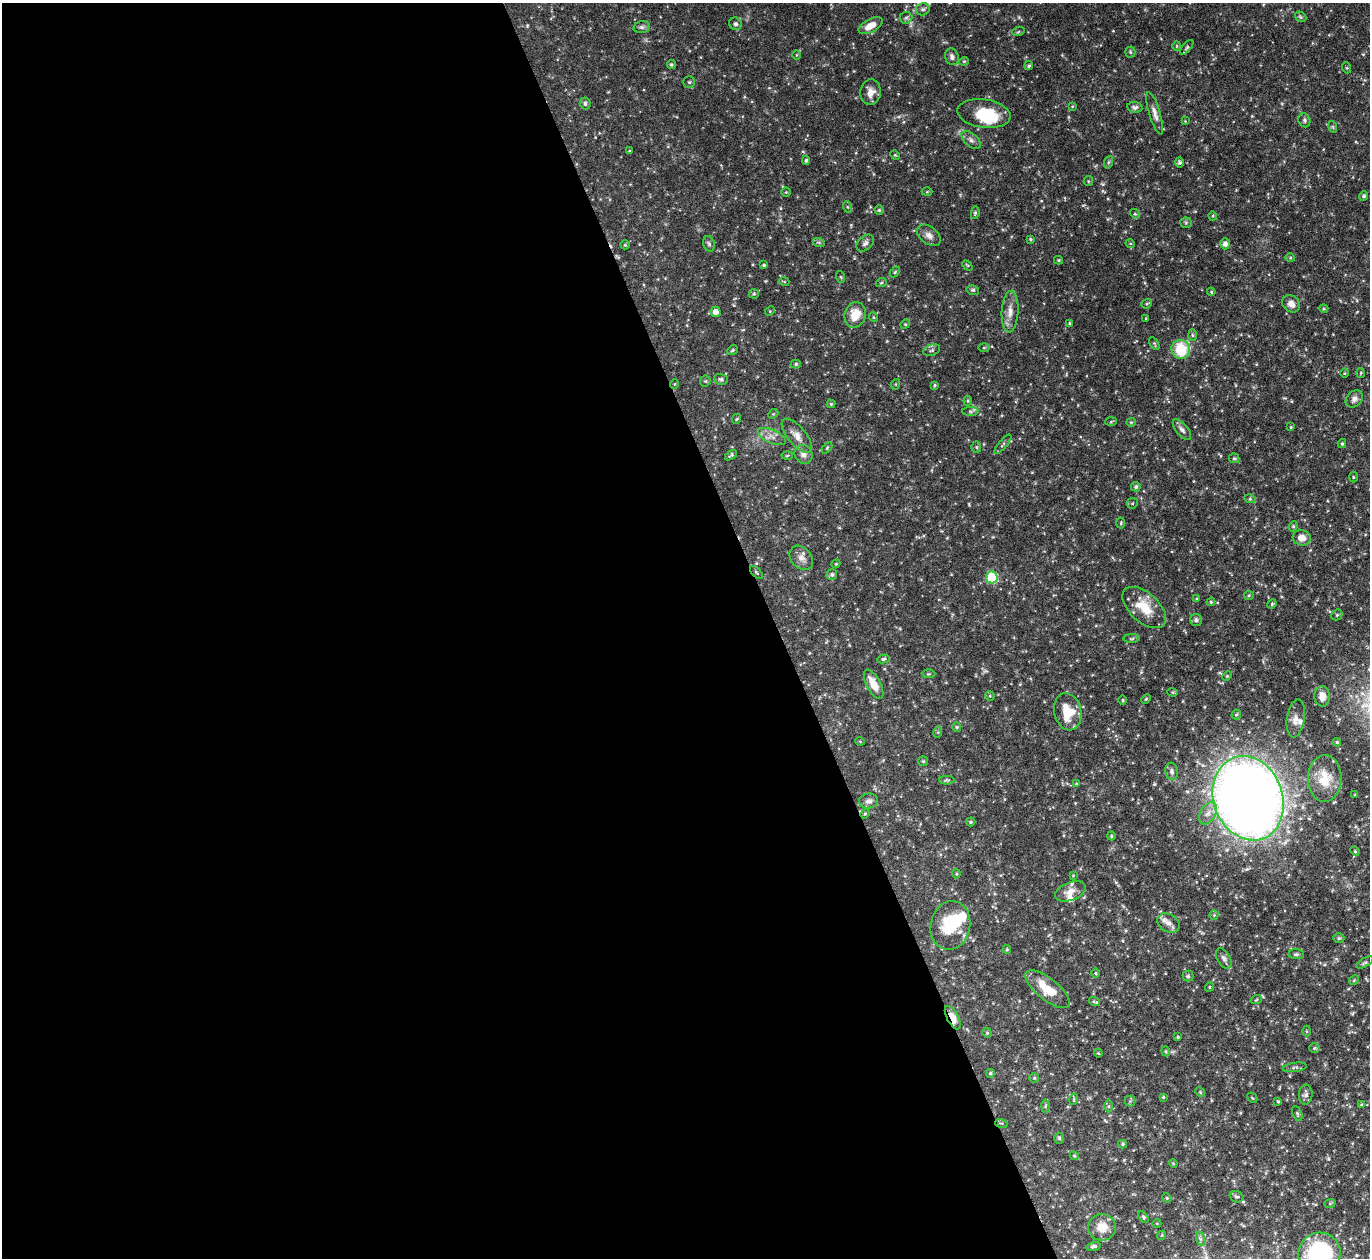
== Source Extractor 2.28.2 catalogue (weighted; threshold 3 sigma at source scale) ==
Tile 9 of 4 x 4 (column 1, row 3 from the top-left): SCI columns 55-1422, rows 1561-2816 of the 5533 x 5491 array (HDU 1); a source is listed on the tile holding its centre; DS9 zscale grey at full resolution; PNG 1372 x 1260 px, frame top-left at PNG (2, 3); each listed source drawn as its Kron ellipse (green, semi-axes under 4 px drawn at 4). Shown black and unused: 57% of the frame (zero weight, under 5 of 9 exposures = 3% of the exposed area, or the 3 px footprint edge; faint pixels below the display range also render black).
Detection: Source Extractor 2.28.2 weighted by HDU 2 'WHT'; one run over the whole footprint, this tile lists its part. Background 0.099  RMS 0.0037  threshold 0.0152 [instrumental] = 3 sigma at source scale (4.09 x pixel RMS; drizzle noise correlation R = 1.36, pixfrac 0.8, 0.05/0.05 arcsec/px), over >= 5 px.
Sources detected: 214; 1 inside a brighter object's white glare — neither listed nor drawn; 4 inside a brighter listed object's ellipse — not listed separately; the other 209 listed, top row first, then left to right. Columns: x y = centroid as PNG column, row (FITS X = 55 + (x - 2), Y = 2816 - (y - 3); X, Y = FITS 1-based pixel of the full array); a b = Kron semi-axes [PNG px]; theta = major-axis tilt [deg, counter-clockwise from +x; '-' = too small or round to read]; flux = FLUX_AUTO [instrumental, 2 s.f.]
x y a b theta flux
923 9 7 6 - 0.76
1301 17 6 4 -36 0.49
906 18 6 6 - 0.68
735 24 6 6 - 0.78
871 26 13 6 28 3.9
642 27 8 6 14 0.83
1018 32 6 4 19 0.37
1177 46 4 4 - 0.38
1187 47 9 4 50 0.49
1130 52 5 5 - 0.43
796 55 5 3 - 0.26
952 57 8 6 -71 1.1
964 61 4 4 - 0.35
671 65 4 4 - 0.49
1029 66 4 4 - 0.48
1347 68 5 3 - 0.31
689 82 5 5 - 0.57
871 92 13 10 84 2.6
585 103 6 5 - 0.75
1072 106 4 3 - 0.24
1135 107 7 5 -8 0.81
984 113 27 14 -8 12
1155 113 22 5 -73 1.9
1304 120 7 5 -68 0.69
1185 121 3 3 - 0.23
1333 127 6 4 -73 0.4
971 140 11 6 -40 1.3
629 151 3 2 - 0.22
895 155 5 4 - 0.3
806 160 4 3 - 0.49
1109 162 6 4 70 0.47
1180 162 5 4 - 0.7
1088 181 5 4 - 0.37
786 192 4 4 - 0.35
927 192 5 3 - 0.28
1364 196 5 4 - 0.65
848 207 6 4 -70 0.46
879 210 4 4 - 0.47
975 213 6 4 81 0.54
1135 214 5 4 - 0.41
1213 216 4 4 - 0.35
1186 223 5 5 - 0.47
929 235 13 8 -38 1.9
1031 239 3 3 - 0.45
819 243 6 4 -20 0.47
865 243 10 6 42 1.1
1130 243 5 3 - 0.33
709 244 8 5 -72 0.7
1225 244 5 5 - 1.5
625 245 5 4 - 0.38
1290 258 5 3 - 0.33
1058 260 4 4 - 0.39
764 265 4 3 - 0.46
967 265 6 3 -44 0.28
895 272 6 3 45 0.36
841 277 6 4 -70 0.41
784 281 5 3 - 0.31
881 283 5 3 - 0.34
973 290 6 4 -12 0.5
1211 292 4 4 - 0.36
754 294 5 4 - 0.4
1147 304 5 4 - 0.46
1291 304 9 8 - 1.9
1324 309 4 3 - 0.31
770 311 5 4 - 0.34
716 312 5 5 - 2.3
1010 312 21 8 87 3.1
855 315 13 10 73 5.6
873 317 5 3 - 0.36
1146 319 3 3 - 0.31
1069 323 4 3 - 0.34
905 324 5 4 - 0.34
1192 335 6 4 -88 0.42
1154 343 7 4 -58 0.47
984 348 5 3 - 0.37
1181 349 9 9 - 12
732 350 6 4 37 0.39
932 350 9 5 19 0.75
796 364 5 4 - 0.56
1344 373 5 3 - 0.29
1361 373 5 3 - 0.28
721 379 7 5 -18 0.65
705 381 5 5 - 0.43
674 384 5 3 - 0.25
896 384 5 3 - 0.31
935 385 4 4 - 0.35
1354 399 9 7 45 1.5
968 401 5 4 - 0.39
831 404 4 4 - 0.4
970 411 8 4 1 0.67
773 414 5 4 - 0.42
736 419 5 3 - 0.3
1111 421 6 4 2 0.36
1131 422 5 4 - 0.39
1291 427 3 3 - 0.28
1182 430 12 6 -50 1.1
797 436 21 9 -50 3.1
772 437 15 6 -24 2.1
1003 444 12 4 50 0.7
1342 444 4 4 - 0.38
976 447 5 5 - 0.47
827 448 6 4 47 0.38
803 454 9 8 - 1.6
731 455 7 3 35 0.53
787 455 5 3 - 0.33
1234 458 5 5 - 0.47
1353 477 5 3 - 0.33
1136 487 5 4 - 0.7
1250 499 6 4 -17 0.47
1132 503 6 5 - 0.43
1121 523 5 3 - 0.32
1293 526 5 4 - 0.46
1302 538 9 7 -15 2.6
801 558 13 10 -47 2.3
836 564 4 4 - 0.33
756 572 8 3 -45 0.41
832 574 5 5 - 0.69
992 577 6 6 - 18
1249 595 5 4 - 0.4
1197 599 4 4 - 0.43
1211 602 4 4 - 0.35
1272 604 5 4 - 0.35
1144 607 26 14 -42 7.8
1337 615 6 5 - 0.46
1196 620 6 6 - 0.72
1132 639 8 4 1 0.45
883 659 6 4 10 0.57
928 674 7 3 0 0.4
1227 676 5 4 - 0.33
874 684 16 7 -62 4.2
1173 692 5 4 - 0.41
990 696 5 4 - 0.33
1322 696 10 8 -86 2.6
1146 699 5 4 - 0.35
1122 700 4 3 - 0.29
1068 712 19 13 -77 8.6
1236 714 5 4 - 0.52
1296 718 19 9 82 2.2
957 727 4 4 - 0.35
938 732 6 3 73 0.39
860 741 5 3 - 0.24
1337 742 4 3 - 0.37
923 761 5 5 - 0.42
1172 771 8 6 -79 1.1
1325 779 23 17 89 6.8
947 780 7 4 -1 0.46
1076 784 4 4 - 0.26
1355 795 4 2 - 0.23
1248 798 43 34 -70 420
868 801 9 7 8 1.3
1208 813 12 7 59 2.3
865 814 5 4 - 0.35
971 822 4 4 - 0.4
1111 836 4 4 - 0.36
1355 851 5 4 - 0.36
956 874 4 4 - 0.37
1073 876 4 3 - 0.21
1071 891 16 9 21 2.8
1214 915 4 4 - 0.36
1169 923 12 8 -30 2.1
950 925 24 20 78 14
1339 938 5 5 - 0.52
1007 949 4 3 - 0.37
1296 954 8 5 -1 0.61
1224 958 11 6 -60 1.1
1365 962 10 4 28 0.62
1096 973 4 3 - 0.27
1188 976 5 5 - 0.49
1354 980 5 4 - 0.36
1209 987 5 3 - 0.26
1048 989 27 10 -39 8.2
1256 1000 6 3 20 0.34
1094 1001 6 3 -19 0.43
953 1018 13 5 -62 4.5
1306 1031 5 3 - 0.32
987 1033 5 4 - 0.43
1178 1037 4 3 - 0.36
1314 1048 5 4 - 0.45
1166 1051 5 4 - 0.39
1098 1053 4 4 - 0.35
1295 1067 12 4 8 0.81
990 1073 4 4 - 0.5
1034 1078 5 5 - 0.43
1200 1092 5 4 - 0.37
1306 1095 10 7 85 1.2
1163 1097 3 3 - 0.31
1252 1098 6 2 -45 0.24
1074 1099 5 3 - 0.33
1130 1101 5 5 - 0.49
1278 1101 3 2 - 0.33
1361 1104 4 3 - 0.37
1045 1106 6 4 87 0.46
1109 1106 6 4 -90 0.48
1297 1113 8 4 -63 0.52
1001 1123 6 4 -17 0.38
1059 1138 5 4 - 0.62
1123 1144 4 3 - 0.49
1074 1156 4 4 - 0.37
1173 1163 4 3 - 0.27
1236 1197 7 5 -20 0.6
1167 1198 5 4 - 0.33
1330 1203 6 4 19 0.35
1144 1217 6 4 -55 0.5
1157 1223 4 3 - 0.25
1102 1227 14 13 - 4.8
1162 1235 4 3 - 0.3
1201 1239 7 4 -70 0.63
1093 1246 7 4 12 0.69
1319 1254 21 20 - 41
Overlapping masked pixels (flux is a lower limit): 2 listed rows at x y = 756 572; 953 1018
Isophote crosses this tile's border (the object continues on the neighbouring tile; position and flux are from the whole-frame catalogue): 1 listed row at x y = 1319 1254